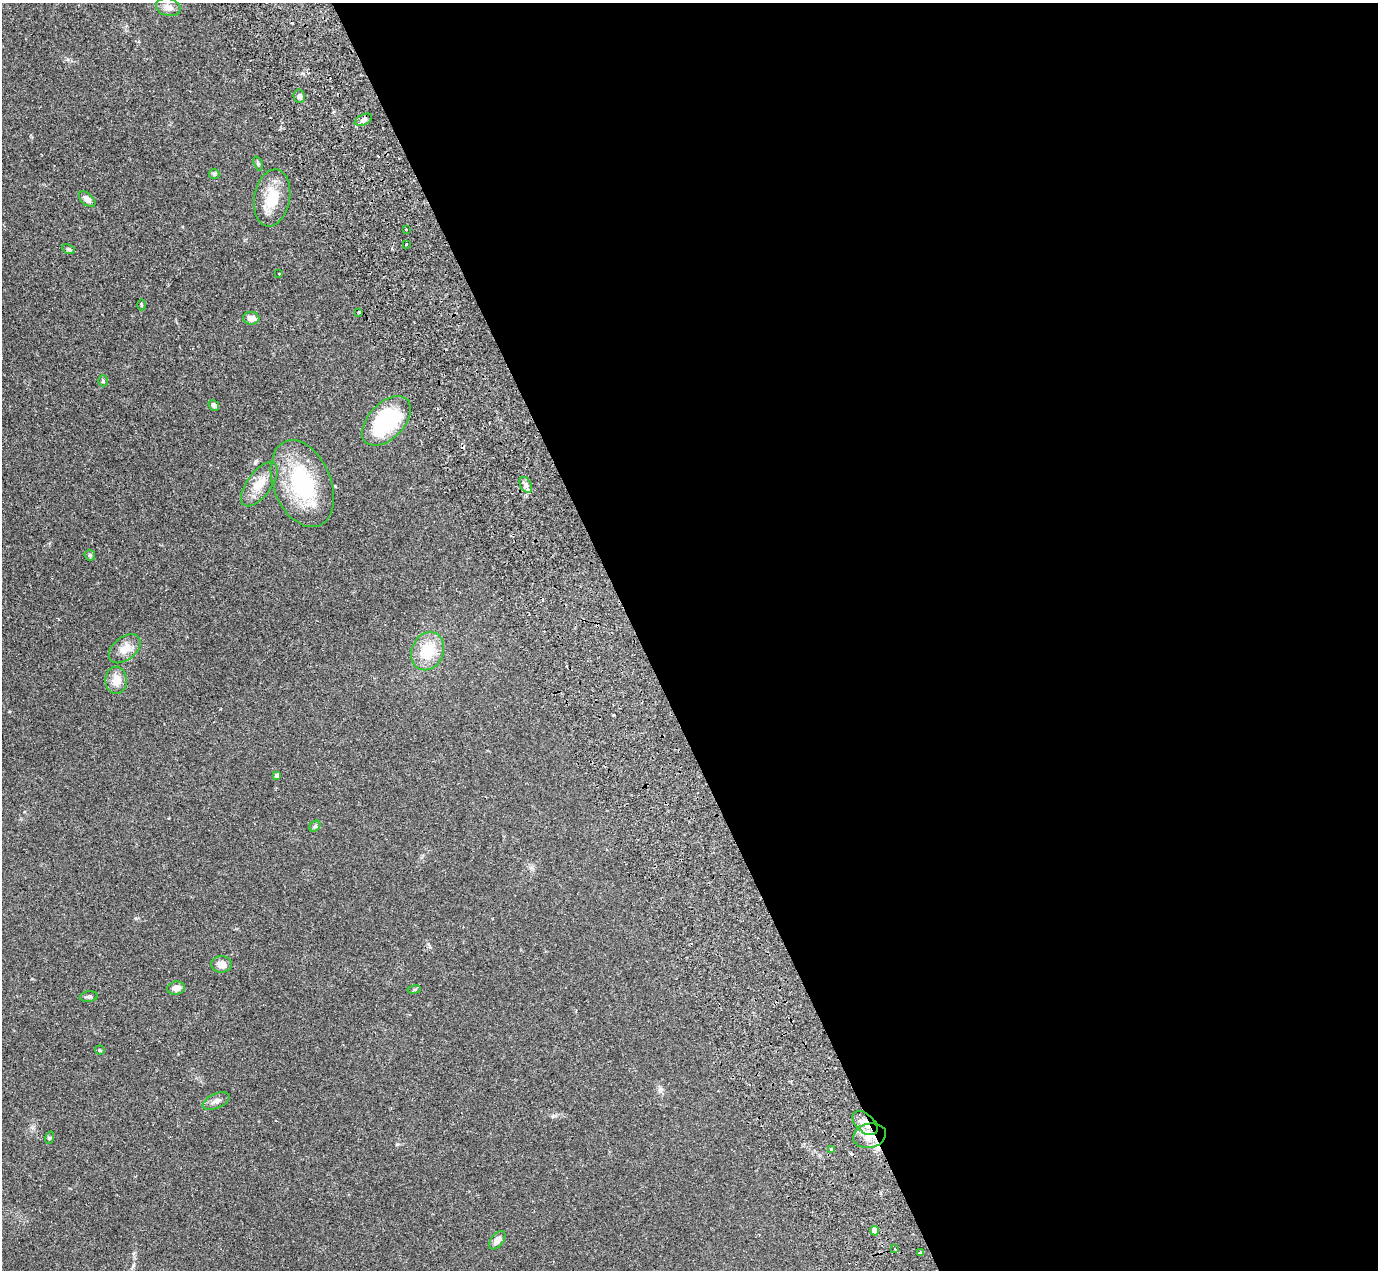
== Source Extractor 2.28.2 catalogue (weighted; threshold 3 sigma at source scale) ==
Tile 8 of 4 x 4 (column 4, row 2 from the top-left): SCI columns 4275-5650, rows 2825-4092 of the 5747 x 5795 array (HDU 1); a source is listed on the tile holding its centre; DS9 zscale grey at full resolution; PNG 1380 x 1272 px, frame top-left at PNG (2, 3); each listed source drawn as its Kron ellipse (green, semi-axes under 4 px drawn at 4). Shown black and unused: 54% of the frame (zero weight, under 2 of 3 exposures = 9% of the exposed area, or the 3 px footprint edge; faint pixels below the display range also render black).
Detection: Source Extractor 2.28.2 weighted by HDU 2 'WHT'; one run over the whole footprint, this tile lists its part. Background 0.0827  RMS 0.0057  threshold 0.0258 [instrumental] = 3 sigma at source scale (4.5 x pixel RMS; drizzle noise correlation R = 1.50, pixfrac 1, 0.05/0.05 arcsec/px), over >= 5 px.
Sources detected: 45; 4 cosmic-ray / hot-pixel residue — neither listed nor drawn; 1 inside a brighter listed object's ellipse — not listed separately; the other 40 listed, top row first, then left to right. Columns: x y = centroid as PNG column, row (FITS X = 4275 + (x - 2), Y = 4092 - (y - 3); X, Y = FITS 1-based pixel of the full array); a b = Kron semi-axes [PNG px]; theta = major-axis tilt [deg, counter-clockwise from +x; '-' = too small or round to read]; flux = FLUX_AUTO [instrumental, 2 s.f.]
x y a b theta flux
168 7 12 9 -14 3.5
299 96 7 5 -76 1.7
363 120 9 5 26 1.7
258 163 7 4 -68 0.78
214 174 5 5 - 0.82
272 198 29 18 80 16
87 199 10 6 -41 2.9
406 229 3 2 - 0.85
406 244 3 3 - 1.2
69 249 6 4 -23 0.89
279 274 3 3 - 0.52
141 305 5 3 - 0.53
359 312 3 2 - 0.63
251 318 8 6 -5 4.2
103 381 5 4 - 0.85
214 405 6 4 -51 1.8
386 421 30 18 46 45
259 484 26 12 54 9.1
302 484 45 28 -68 46
526 485 8 5 -61 1.9
90 555 6 5 - 0.79
125 649 18 11 39 6.7
428 651 19 16 67 18
116 680 13 10 -90 6.2
277 776 4 4 - 1.5
315 826 6 4 45 0.91
221 964 10 8 -2 4.7
176 988 9 6 11 3.2
414 989 7 3 9 0.69
89 997 9 5 7 1.2
100 1050 5 4 - 0.63
216 1101 14 7 23 2.9
865 1123 15 9 -42 6.4
870 1136 17 12 12 7.7
49 1138 6 4 71 0.68
831 1149 4 3 - 1.2
875 1231 5 4 - 5.2
497 1240 10 6 52 3.1
895 1249 3 3 - 0.79
920 1253 4 3 - 2.5
Overlapping masked pixels (flux is a lower limit): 2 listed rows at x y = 865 1123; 870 1136
Unlisted compact peaks at least as high as the median listed source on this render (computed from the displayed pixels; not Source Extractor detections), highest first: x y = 397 1144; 136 918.